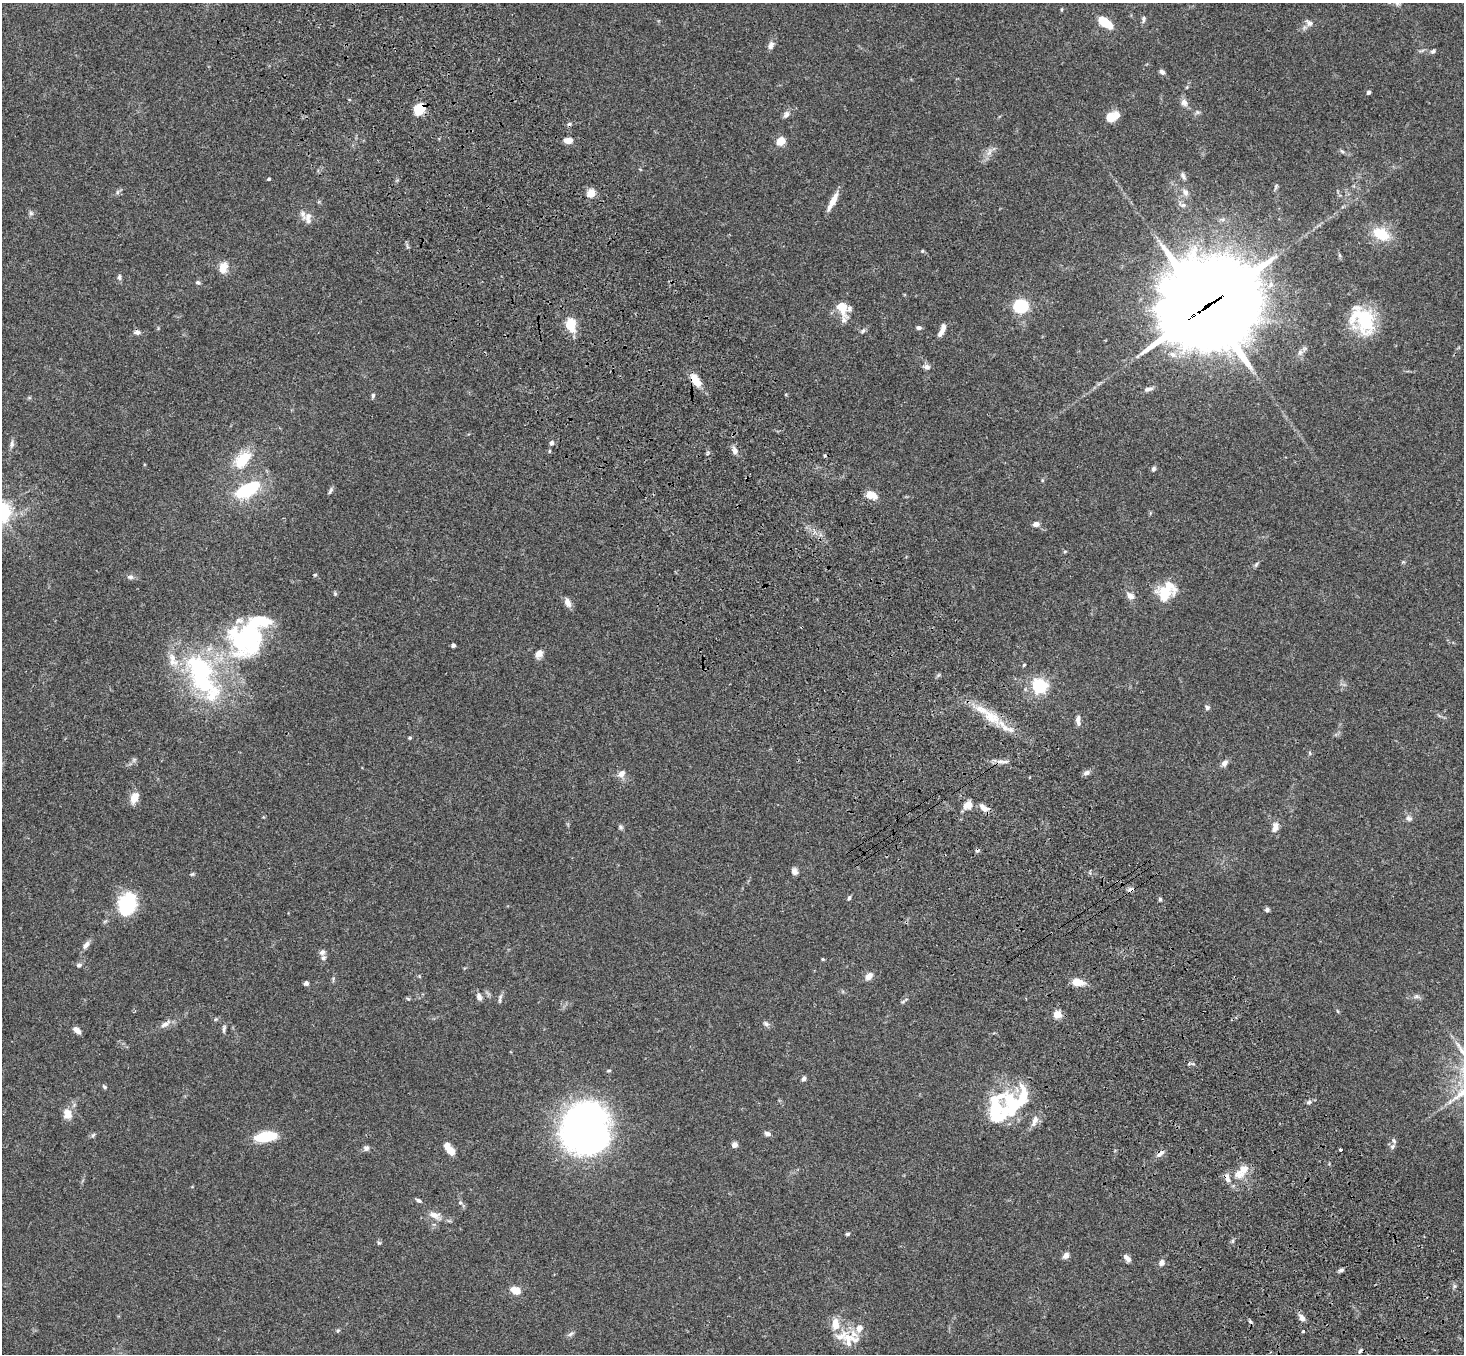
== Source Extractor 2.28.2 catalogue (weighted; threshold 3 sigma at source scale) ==
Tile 6 of 4 x 4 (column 2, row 2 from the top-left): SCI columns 1570-3031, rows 3079-4430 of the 6061 x 6017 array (HDU 1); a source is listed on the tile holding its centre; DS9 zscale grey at full resolution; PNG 1466 x 1356 px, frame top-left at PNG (2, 3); no overlay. Shown black and unused: <1% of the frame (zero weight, under 3 of 4 exposures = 6% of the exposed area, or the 3 px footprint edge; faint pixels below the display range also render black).
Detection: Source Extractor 2.28.2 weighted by HDU 2 'WHT'; one run over the whole footprint, this tile lists its part. Background 0.0593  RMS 0.0053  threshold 0.0237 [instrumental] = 3 sigma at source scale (4.5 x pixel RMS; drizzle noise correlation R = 1.50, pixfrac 1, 0.05/0.05 arcsec/px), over >= 5 px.
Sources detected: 174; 8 inside a brighter object's white glare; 3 cosmic-ray / hot-pixel residue — not listed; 19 inside a brighter listed object's ellipse — not listed separately; the other 144 listed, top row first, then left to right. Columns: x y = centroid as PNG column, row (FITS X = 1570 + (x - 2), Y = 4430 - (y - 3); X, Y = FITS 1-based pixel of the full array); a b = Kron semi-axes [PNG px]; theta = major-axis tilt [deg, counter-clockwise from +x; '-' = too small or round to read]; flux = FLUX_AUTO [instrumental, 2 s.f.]
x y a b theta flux
1061 9 5 3 - 0.52
1144 19 11 4 83 1.2
1105 22 12 6 -36 20
1309 23 10 8 -26 2.3
771 45 11 7 63 2.3
1433 51 6 5 - 1.1
1162 72 7 5 -35 1.4
1187 87 6 3 71 0.55
1369 92 4 4 - 1.1
1184 102 11 8 -62 2.7
419 108 11 8 47 12
786 114 10 7 59 1.9
1110 118 10 10 - 7
568 140 9 6 -2 3.8
781 141 10 8 39 5.2
1342 151 8 4 -36 0.93
989 152 11 6 76 2.4
1183 176 11 5 -72 1.4
269 179 3 3 - 0.82
1276 187 9 4 67 0.88
117 192 7 4 71 0.91
1185 192 11 7 -58 2.1
591 193 5 5 - 20
833 201 24 6 63 5.5
31 213 7 5 -46 1.1
308 218 16 7 89 3
1381 234 17 11 -26 15
922 251 5 3 - 0.48
223 268 12 9 71 5.8
119 277 7 5 -83 1.2
198 282 6 5 - 1
1271 285 10 7 53 3.3
1021 306 12 10 -10 30
1206 307 36 30 27 7300
842 308 22 13 -69 8.7
1363 320 35 26 -56 30
571 324 15 11 -80 10
919 328 6 5 - 1.3
942 330 15 5 67 3.7
863 331 6 5 - 0.99
137 332 8 6 2 1.7
1300 352 9 7 56 2
927 367 9 6 -10 1.9
696 381 16 9 -60 7.1
1148 389 12 5 15 2
373 395 7 5 76 0.94
552 443 6 5 - 1.4
12 444 10 6 83 1.7
735 450 11 6 -73 2.3
243 459 25 14 46 15
1153 469 7 6 - 1.1
247 489 34 16 28 28
330 491 9 4 64 1.2
871 495 12 8 -20 6.1
1036 524 7 5 10 2.6
1065 551 5 3 - 0.53
1256 564 8 5 69 0.87
315 575 4 4 - 0.53
130 577 9 6 -6 1.5
1165 590 27 17 14 14
335 594 6 4 -46 0.66
1130 596 11 8 -37 2.7
568 602 12 7 -65 3.2
247 637 48 31 -11 56
453 645 4 4 - 1.6
539 654 11 8 53 2.9
1024 665 4 3 - 0.65
201 675 69 34 -68 72
1039 686 6 6 - 130
1207 707 6 5 - 1.2
992 717 25 15 -30 14
1078 719 10 6 71 1.8
410 738 4 4 - 0.78
1002 761 18 5 -5 2.7
1224 763 9 6 46 2.3
1087 773 10 6 20 1.8
622 774 8 7 - 3.4
134 798 13 8 67 5.2
968 805 8 6 34 6.4
984 808 13 7 -37 3.7
1409 818 9 7 -20 1.7
620 827 7 5 -34 1
1275 827 13 8 77 3.5
794 871 8 7 - 2.2
192 874 6 4 21 0.71
1130 889 8 6 18 1.6
849 898 6 4 67 0.97
1160 899 5 4 - 0.89
127 904 21 15 70 39
1267 910 6 5 - 1.2
86 945 12 6 56 2.3
322 952 8 7 - 1.7
823 959 4 3 - 0.64
79 965 7 4 14 1.1
869 976 9 6 41 3.4
1077 982 13 8 -5 6.3
306 983 5 5 - 1.5
1416 996 8 6 1 1.4
479 997 10 6 -68 1.9
500 998 13 4 77 1.3
408 999 6 4 -3 0.69
903 1002 6 4 3 0.77
1057 1014 5 4 - 18
165 1024 14 7 31 3
766 1024 8 6 -39 1.4
224 1029 10 5 81 1.2
77 1030 9 5 -44 2.9
609 1071 6 3 7 0.67
804 1078 6 5 - 1.4
104 1087 7 4 -45 0.87
1011 1100 24 17 -66 18
1309 1102 8 5 19 1.2
67 1114 14 11 -71 4.8
1035 1121 16 7 68 3.4
585 1129 57 43 77 200
768 1134 7 5 -14 1.9
93 1135 7 4 45 0.84
265 1137 24 10 9 16
734 1145 7 6 - 2
1393 1146 8 6 47 1.4
366 1148 7 7 - 1.5
450 1150 8 6 -43 8
1340 1150 3 3 - 1.1
1161 1153 13 5 41 2.3
1243 1169 20 11 41 7.5
418 1200 7 4 -27 1.2
460 1202 5 5 - 0.87
434 1215 14 8 -12 4.2
847 1234 5 4 - 0.8
1232 1241 6 4 88 0.8
379 1243 6 4 -2 0.68
1066 1255 9 7 49 1.9
1127 1258 9 5 -44 2.4
1162 1263 7 6 - 2.3
1341 1270 8 5 10 1.1
515 1290 12 8 -22 5.5
1302 1318 9 6 -57 2.8
835 1324 16 9 90 6.8
859 1328 9 8 - 3.6
338 1331 6 4 44 0.67
1303 1331 3 3 - 1.9
570 1334 9 5 27 1.2
847 1338 16 13 -43 7.2
1360 1351 8 4 54 0.75
Overlapping masked pixels (flux is a lower limit): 6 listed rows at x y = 419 108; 1206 307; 696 381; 984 808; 1130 889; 1161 1153